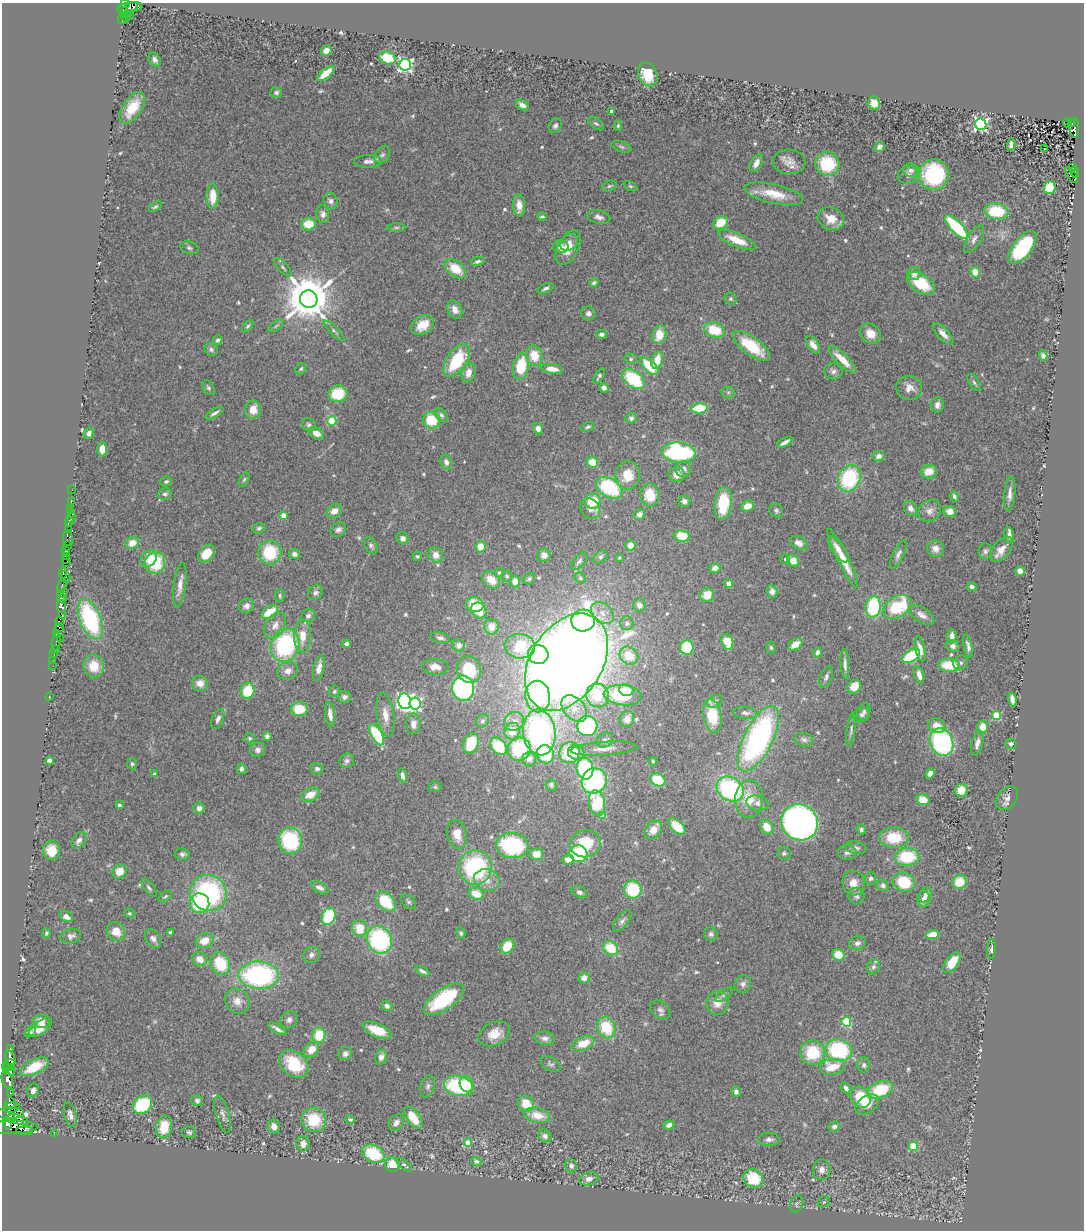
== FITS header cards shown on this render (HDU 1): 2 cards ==
NAXIS1  =                 1082
NAXIS2  =                 1228

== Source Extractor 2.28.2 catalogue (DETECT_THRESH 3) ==
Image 1082 x 1228 px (HDU 1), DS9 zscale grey, 1 PNG px = 1 image px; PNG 1086 x 1232 px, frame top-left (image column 1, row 1228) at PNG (2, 3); each listed source drawn as its Kron ellipse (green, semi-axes under 4 px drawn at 4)
Background 0.396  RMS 0.024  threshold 0.0732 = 3 sigma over >= 5 px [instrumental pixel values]
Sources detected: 591; of the 591, the 500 brightest by FLUX_AUTO listed and drawn (91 fainter detections omitted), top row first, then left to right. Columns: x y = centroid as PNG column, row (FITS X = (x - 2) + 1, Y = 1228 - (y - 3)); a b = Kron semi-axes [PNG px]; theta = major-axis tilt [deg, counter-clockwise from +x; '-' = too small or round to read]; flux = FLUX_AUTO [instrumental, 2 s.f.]
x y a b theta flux
125 4 4 2 - 520
134 7 8 5 2 160
128 8 10 5 13 190
123 13 4 3 - 190
130 16 2 2 - 36
127 18 2 2 - 52
122 19 5 3 - 200
326 51 5 5 - 11
387 58 8 6 -19 49
155 60 7 5 -57 6
405 65 6 6 - 510
326 74 10 5 38 27
648 74 12 9 -66 42
276 92 6 5 - 3.9
874 103 7 6 - 19
522 105 7 4 -30 8.5
132 108 18 9 56 48
611 111 4 3 - 4.8
596 123 9 5 -36 3.8
1067 123 4 3 - 5.8
981 124 6 5 - 440
1072 124 3 3 - 30
555 126 7 6 - 5
618 126 5 4 - 2.8
1074 128 10 5 -89 19
1011 145 6 4 85 7.1
621 147 10 5 -18 4.4
880 147 6 4 40 6.1
1044 149 3 3 - 15
382 155 9 7 50 5.6
368 161 14 6 1 8.3
789 162 16 12 -1 16
756 163 9 5 63 12
827 164 12 12 - 75
1073 168 3 3 - 45
911 170 8 7 - 5.6
1075 172 6 3 -85 53
908 175 10 8 18 6.7
934 175 15 15 - 160
1072 175 9 3 -55 3.1
609 186 7 5 16 3.3
630 186 7 4 -26 2.7
1050 187 7 5 71 52
774 194 30 9 -12 42
213 196 12 6 89 32
331 201 8 7 - 6.4
519 205 11 6 -87 16
155 207 7 4 32 3
996 211 12 8 -8 67
323 214 9 6 -84 7.1
542 217 4 3 - 3
599 217 12 6 -14 7.5
831 219 13 11 -23 26
721 223 8 6 34 36
308 224 7 6 - 37
396 227 9 4 0 3.4
957 227 15 5 -46 150
974 239 15 6 57 8.1
737 240 20 6 -23 33
569 242 9 7 35 9.8
561 247 8 6 4 11
1022 247 19 9 51 170
189 248 9 6 -17 4.1
568 248 18 10 62 24
478 261 7 4 12 4.5
283 267 12 5 -47 4.2
455 269 12 7 -40 40
975 272 5 5 - 24
914 273 6 6 - 7.8
594 283 5 4 - 4.1
921 283 15 9 -34 67
545 288 9 4 22 4.2
309 299 9 8 - 9000
731 299 6 5 - 3.6
455 310 10 7 -63 11
588 313 7 7 - 6.1
423 325 12 8 34 24
248 326 7 4 47 2.7
276 326 9 4 35 3.3
715 330 10 7 -19 50
334 331 14 4 -44 4.4
601 334 5 4 - 5.5
870 334 11 9 -38 22
943 334 14 5 -46 12
659 335 9 7 77 30
218 340 5 4 - 4.9
813 345 10 5 -55 13
752 346 22 9 -36 64
211 349 7 6 - 4.6
1043 355 5 4 - 5.8
534 356 10 8 -74 30
631 359 6 5 - 3.2
842 359 18 6 -44 30
457 360 18 9 56 92
657 360 9 5 74 24
521 366 13 7 80 69
649 366 11 5 -44 53
301 369 6 5 - 2.8
552 369 11 5 -7 17
833 371 9 8 - 6.7
468 373 10 6 73 14
599 376 8 4 58 4
634 379 13 8 -38 110
974 382 10 5 -57 4.3
208 388 8 5 -58 3.6
604 388 4 4 - 7.7
909 388 13 12 - 16
728 392 6 6 - 3.4
338 394 9 8 - 58
937 405 8 6 82 9.9
699 408 8 5 7 56
253 410 9 8 - 21
215 413 10 3 31 4.9
441 415 8 5 -44 5
631 418 5 5 - 5.1
431 420 8 8 - 52
332 421 4 4 - 84
309 425 7 6 - 5.2
588 427 7 4 21 3.2
538 429 6 5 - 8.6
89 433 6 5 - 7
316 433 8 5 -31 15
785 442 8 3 31 7.7
102 449 7 5 88 15
679 453 17 10 -6 210
878 456 6 5 - 10
446 462 7 5 -70 6.6
592 462 6 5 - 28
683 469 8 7 - 9
929 472 8 6 14 23
628 475 14 12 85 37
677 475 8 7 - 15
849 478 14 11 65 140
244 479 7 4 62 3.1
166 481 6 5 - 4
609 488 14 9 -32 120
72 490 2 2 - 6.1
165 494 6 6 - 5.1
1010 494 17 5 85 9.4
650 495 11 9 -79 42
954 496 5 4 - 5.8
71 501 3 2 - 17
593 501 8 7 - 45
684 501 6 5 - 7.3
723 503 16 8 84 80
748 506 7 5 21 18
70 507 2 2 - 5.1
911 508 8 6 -57 8.5
590 509 11 9 -53 11
71 511 4 3 - 23
334 511 8 6 30 14
776 511 7 6 - 3.8
930 511 12 10 41 11
950 511 6 5 - 13
639 514 6 5 - 8.8
284 516 4 4 - 26
71 517 5 2 - 15
69 521 5 3 - 140
259 528 6 5 - 3.8
69 529 3 3 - 330
338 530 8 6 31 6.6
1009 535 8 4 -79 6.9
682 536 8 6 -9 38
68 538 8 5 -84 91
403 538 6 5 - 6.6
132 543 7 6 - 20
799 543 9 6 -27 11
371 545 9 6 -59 4.9
630 545 5 5 - 18
67 546 5 3 - 51
481 547 6 5 - 23
838 549 15 6 -55 14
935 549 9 8 - 11
1001 549 15 8 52 19
65 551 3 2 - 4.2
985 551 8 7 - 5
270 552 12 11 - 82
206 554 10 7 51 33
294 554 5 5 - 8.2
898 554 15 5 64 7
436 555 8 7 - 13
544 555 7 6 - 9.8
67 556 4 2 - 77
417 556 5 4 - 3.3
601 557 8 5 39 4.2
619 558 3 3 - 2.9
843 558 33 5 -64 35
66 559 3 3 - 330
149 559 10 7 49 25
785 559 5 4 - 3.8
579 561 11 5 48 4.9
793 561 6 6 - 18
66 562 3 3 - 270
155 563 11 10 - 70
715 568 5 5 - 12
1020 571 5 4 - 14
63 573 6 3 85 260
499 573 5 4 - 2.9
507 576 5 5 - 3.6
65 577 6 4 -62 480
580 578 6 5 - 3.4
529 579 6 5 - 3.3
491 580 10 7 -40 26
515 581 6 5 - 13
729 583 4 4 - 9.3
180 585 22 6 82 16
62 586 7 4 73 270
972 587 4 4 - 6.9
772 591 6 5 - 9.5
62 593 5 3 - 280
315 593 8 6 43 5.8
707 595 7 6 - 24
280 596 6 5 - 3.2
62 598 5 3 - 150
475 605 9 7 -12 65
639 605 6 6 - 11
61 606 6 4 -79 650
247 606 7 6 - 8.9
873 607 11 7 83 110
897 607 15 10 34 96
479 611 8 7 - 33
270 612 9 5 34 41
602 613 13 9 -42 18
62 615 2 2 - 7
922 615 14 7 -34 12
308 616 7 6 - 6.2
90 619 21 10 -69 190
59 621 4 4 - 280
583 621 12 11 - 150
627 623 7 6 - 7.8
275 625 14 9 57 14
491 626 8 7 - 20
59 628 5 3 - 560
56 633 3 3 - 330
303 636 16 8 89 25
952 636 7 4 88 9.2
60 638 3 2 - 48
440 638 10 5 -12 5.8
56 642 9 3 81 65
727 642 8 5 -75 40
347 644 4 4 - 5.7
795 644 8 5 33 20
285 645 16 14 70 200
459 645 6 6 - 9.5
520 646 15 12 -7 66
953 646 7 5 -29 6.5
968 646 11 4 -78 6.1
687 647 7 6 - 67
771 647 6 4 -84 3
56 649 3 2 - 26
920 649 13 5 -77 14
818 652 5 4 - 8.3
54 653 3 2 - 23
538 654 10 9 - 79
629 656 10 8 -39 33
911 656 10 5 31 95
53 660 2 2 - 5.4
566 662 53 35 57 4300
960 663 7 7 - 4.8
845 664 15 4 -87 8.3
949 665 10 6 -4 48
53 666 2 2 - 6.7
94 666 11 10 - 35
435 667 13 7 -4 18
319 668 13 5 77 14
469 669 14 12 -75 72
288 671 10 9 - 12
919 675 9 4 -72 11
826 677 11 6 68 5.8
200 683 8 7 - 18
854 686 7 6 - 24
463 688 12 11 - 230
626 690 7 5 -16 21
247 691 8 7 - 56
334 691 6 5 - 3.1
598 695 12 11 - 63
623 695 19 10 -6 77
49 696 3 2 - 3.7
538 696 16 12 -81 120
344 697 6 6 - 5.9
1012 699 7 4 -76 10
405 701 8 6 -74 640
715 701 8 6 27 4.5
415 703 6 5 - 330
574 708 15 10 -47 20
299 709 8 7 - 41
864 712 9 6 74 4.9
745 713 12 6 -6 7
330 715 12 5 -83 13
385 715 22 8 -81 20
862 715 9 6 24 5.1
997 715 4 4 - 79
712 716 17 9 -80 64
218 719 11 5 66 6.7
627 719 8 7 - 12
482 721 7 6 - 4.6
514 721 10 9 - 14
413 724 10 7 -89 12
587 726 10 10 - 180
937 726 9 7 -27 17
983 727 6 5 - 22
851 730 17 4 83 5.3
512 731 8 7 - 27
539 733 23 16 -84 380
377 735 11 5 -60 91
267 736 4 4 - 8.7
250 738 5 5 - 3.1
758 739 36 14 63 420
605 740 9 7 32 6.5
804 740 9 7 -14 5.6
942 742 14 11 -64 230
471 743 10 7 68 54
977 743 13 5 76 8.9
1011 744 5 5 - 4
498 746 10 7 -46 66
519 749 12 11 - 120
604 749 33 7 4 21
258 750 7 7 - 7.3
576 752 8 7 - 14
569 753 10 10 - 95
545 754 9 8 - 61
529 759 7 7 - 13
49 761 4 4 - 4.9
347 761 8 7 - 6.1
653 761 4 3 - 3.1
132 764 6 5 - 2.8
241 769 5 4 - 5.6
317 769 7 5 -14 4.7
585 769 11 8 -83 140
930 773 5 4 - 13
155 774 3 3 - 5.7
403 776 7 4 -78 6.5
658 780 8 6 -26 65
594 781 13 12 - 220
551 785 6 5 - 3.6
435 787 6 5 - 3
730 789 15 11 -35 240
961 790 6 6 - 27
310 795 9 6 26 23
1007 798 13 9 55 11
749 799 19 14 87 38
923 800 6 5 - 22
597 803 13 8 -78 95
757 803 11 7 -12 9.9
119 805 3 3 - 6.3
199 808 5 5 - 7.3
603 815 4 4 - 30
800 822 19 17 -39 730
677 826 10 6 -44 44
767 827 7 6 - 24
861 829 5 5 - 3.6
653 830 10 7 51 19
457 834 15 9 -77 21
894 837 14 10 0 48
79 840 9 6 49 8.3
290 840 13 12 - 120
585 844 15 13 17 61
512 845 16 12 -6 140
856 848 11 6 -11 6
51 850 9 8 - 26
847 852 9 7 7 6.7
784 853 7 6 - 3.8
182 854 7 5 -10 4.7
536 854 7 6 - 21
578 854 9 8 - 86
907 857 12 9 3 76
568 860 6 5 - 13
475 867 17 16 - 200
119 871 7 6 - 20
870 878 6 5 - 4.9
487 880 13 11 -16 19
904 882 11 9 -20 59
959 882 7 7 - 35
854 883 12 11 - 17
883 885 6 5 - 5.3
149 888 11 5 -51 4.1
320 888 9 5 -25 8.1
633 889 9 8 - 79
579 892 8 5 -23 5.2
208 893 19 17 -41 250
476 894 7 6 - 30
925 895 8 6 57 7.9
165 896 7 4 37 2.8
856 896 8 8 - 6.5
924 899 8 6 84 9.1
386 901 12 8 -50 71
408 902 9 5 -45 3.9
199 903 10 10 - 83
129 913 5 4 - 3.1
329 916 9 6 67 100
66 917 7 5 -26 8.6
622 921 13 6 52 6.1
360 928 8 7 - 36
116 931 10 8 -49 28
46 933 5 3 - 2.8
170 933 4 3 - 4.1
461 933 6 4 -72 3.2
711 934 7 6 - 4.7
933 935 6 4 6 25
71 936 10 7 13 6.6
153 939 10 7 -56 8.4
379 940 14 12 -60 210
205 941 9 7 19 25
857 943 8 6 15 6.1
507 946 8 6 51 38
611 948 8 6 -39 49
991 949 10 3 84 3.8
312 955 9 7 38 6.1
838 955 6 5 - 29
200 959 8 6 -25 15
220 963 11 9 -67 67
952 963 12 6 55 31
873 967 8 6 64 4.7
422 971 7 3 -28 5.6
259 975 20 14 -2 290
584 978 5 5 - 12
743 984 9 8 - 6.9
724 995 10 4 35 3.7
444 999 23 10 34 110
237 1001 13 11 -52 17
717 1003 12 11 - 18
387 1006 6 5 - 6.1
660 1010 11 8 -36 6.9
289 1020 9 8 - 7.5
41 1021 8 6 -4 10
846 1022 5 4 - 120
40 1028 13 6 36 17
606 1028 11 9 -69 60
277 1029 10 3 -29 6.7
377 1030 15 7 -22 32
30 1032 6 4 37 4.1
494 1034 16 11 27 26
319 1035 8 6 89 53
545 1038 10 6 -8 8.7
583 1043 12 7 22 30
10 1049 3 3 - 130
311 1050 8 7 - 21
839 1050 13 11 -12 150
813 1053 12 12 - 71
345 1054 7 6 - 7.4
381 1057 7 6 - 8
10 1058 7 4 -71 2200
9 1064 6 5 - 1200
294 1064 16 12 -40 74
550 1064 11 6 -31 5.1
864 1065 7 6 - 5
12 1067 3 2 - 200
34 1067 15 7 27 48
832 1067 12 8 8 42
8 1070 7 4 -44 530
7 1080 9 5 -74 1900
467 1084 8 6 -70 41
428 1086 11 7 73 6.3
459 1086 15 10 -15 140
846 1088 6 4 -58 5.9
33 1090 7 5 60 6.6
880 1090 13 8 20 76
736 1092 5 4 - 7.1
10 1093 3 3 - 160
861 1097 11 9 -51 54
197 1101 6 5 - 4.4
10 1103 6 5 - 2500
526 1103 8 7 - 41
867 1104 13 8 33 18
142 1105 10 8 38 100
11 1108 8 5 13 4100
10 1113 13 5 1 3600
222 1114 19 6 -73 9
70 1115 12 6 -74 8.3
537 1115 13 7 -12 29
11 1118 4 3 - 1100
413 1118 13 6 -54 34
350 1119 5 4 - 3.1
18 1120 11 4 -17 2000
314 1120 12 12 - 66
396 1123 9 7 53 8
8 1124 5 4 - 1500
669 1125 5 4 - 7.1
13 1127 25 6 1 4700
164 1127 11 8 79 41
274 1127 7 6 - 12
834 1127 6 5 - 5.6
25 1131 8 3 -1 670
189 1132 7 5 -13 3.5
54 1134 2 2 - 9
545 1136 7 6 - 7.2
769 1139 11 6 2 7.4
468 1143 4 4 - 22
303 1144 8 6 -86 11
913 1146 4 4 - 68
373 1154 12 8 -27 79
476 1161 5 4 - 3.4
392 1165 7 7 - 30
404 1165 9 4 -40 3.1
571 1166 6 6 - 6.2
822 1170 10 8 -88 11
753 1178 10 8 -36 69
589 1179 9 6 15 9.8
824 1202 6 5 - 2.9
797 1204 8 6 70 4.7
At the frame edge (FLAGS 8, measured only in part): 1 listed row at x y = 125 4
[91 fainter detections neither listed nor drawn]